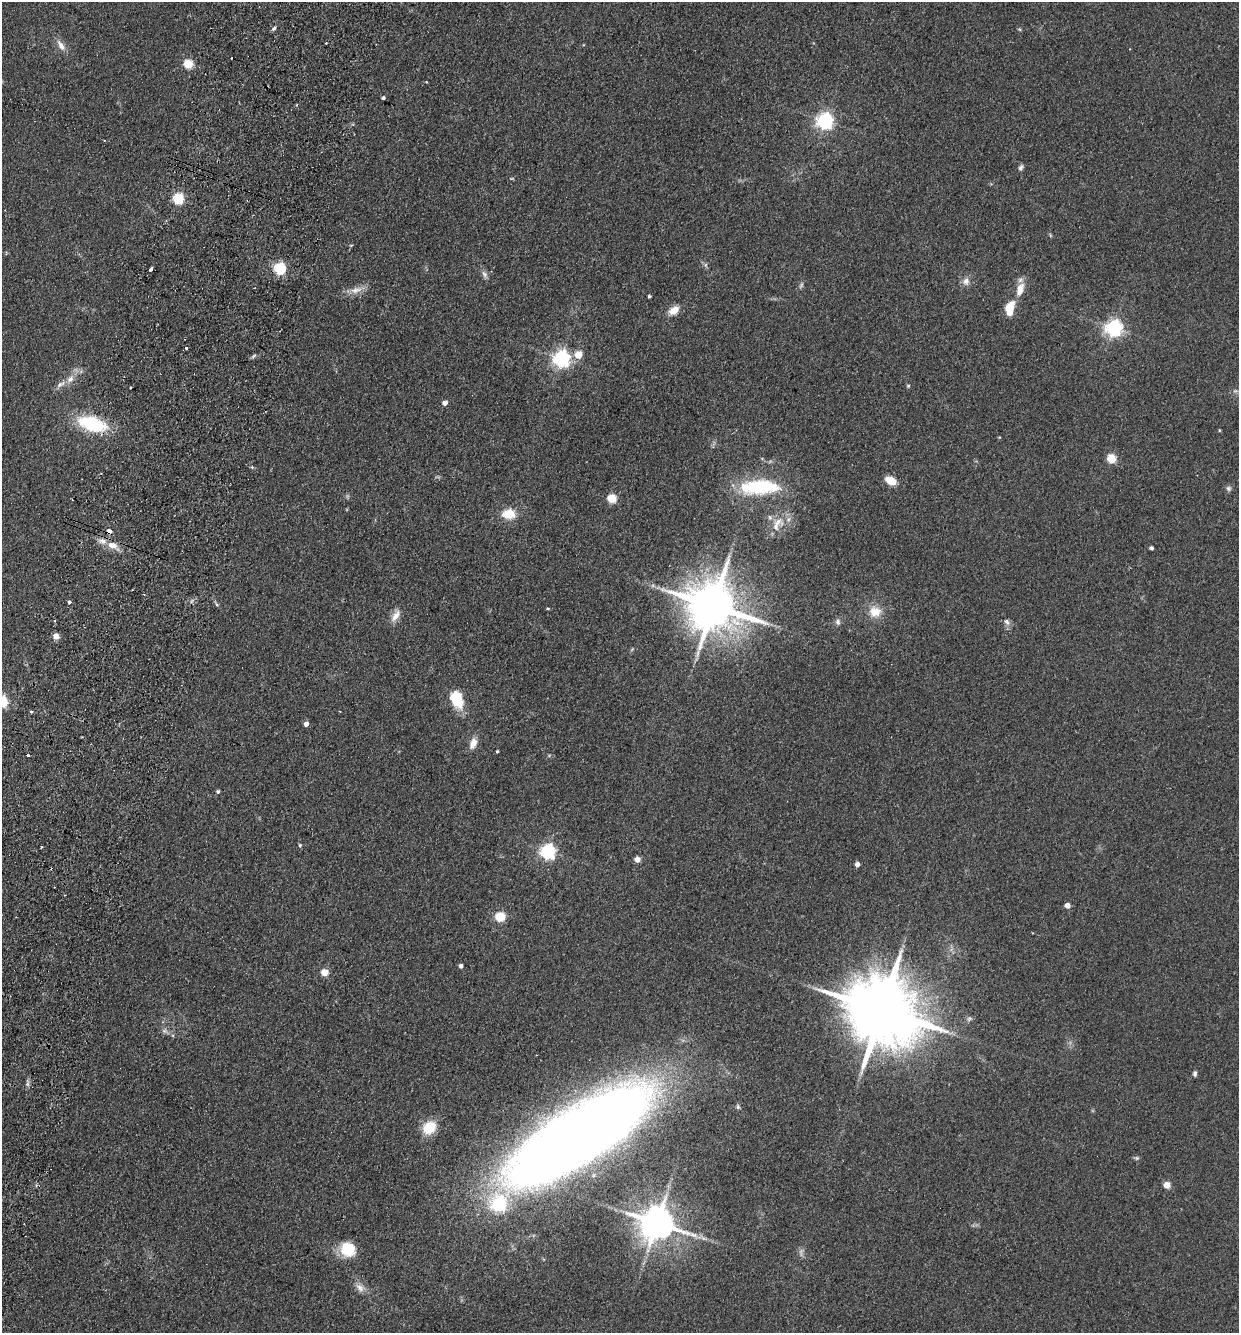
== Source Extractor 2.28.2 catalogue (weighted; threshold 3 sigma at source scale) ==
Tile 7 of 4 x 4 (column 3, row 2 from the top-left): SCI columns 2791-4027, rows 2685-4015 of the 5452 x 5368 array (HDU 1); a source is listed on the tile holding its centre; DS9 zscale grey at full resolution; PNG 1241 x 1335 px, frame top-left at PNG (2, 2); no overlay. Shown black and unused: <1% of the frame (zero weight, under 2 of 3 exposures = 3% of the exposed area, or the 3 px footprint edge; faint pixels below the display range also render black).
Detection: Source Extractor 2.28.2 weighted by HDU 2 'WHT'; one run over the whole footprint, this tile lists its part. Background 0.15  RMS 0.011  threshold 0.0505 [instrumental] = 3 sigma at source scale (4.5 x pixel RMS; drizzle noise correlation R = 1.50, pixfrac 1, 0.05/0.05 arcsec/px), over >= 5 px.
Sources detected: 89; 2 too faint to see at this stretch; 5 cosmic-ray / hot-pixel residue — not listed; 2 inside a brighter listed object's ellipse — not listed separately; the other 80 listed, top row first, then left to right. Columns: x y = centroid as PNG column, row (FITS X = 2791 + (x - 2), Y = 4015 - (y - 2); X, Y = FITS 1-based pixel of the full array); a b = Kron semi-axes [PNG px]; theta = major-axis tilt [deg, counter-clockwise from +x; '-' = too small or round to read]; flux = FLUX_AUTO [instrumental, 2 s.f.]
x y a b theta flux
274 28 7 4 42 2.2
1019 29 5 4 - 1.3
61 45 15 8 -58 8.6
231 58 3 2 - 0.82
188 64 5 5 - 57
426 82 3 3 - 0.97
383 98 4 3 - 2.3
825 121 6 6 - 400
1021 167 7 5 62 2.9
512 178 5 3 - 1
178 199 5 5 - 110
1050 235 6 3 -72 1.3
706 265 7 4 -72 2.1
151 269 4 3 - 6.2
280 269 5 5 - 140
484 274 10 6 -60 4.1
966 281 12 9 75 6.8
801 285 9 5 60 2.3
1020 289 17 9 72 15
356 290 19 9 12 11
649 296 3 3 - 1.7
1010 308 15 9 80 24
674 310 12 8 34 12
1114 328 6 6 - 420
186 348 3 3 - 2.8
578 355 5 5 - 27
561 359 6 6 - 420
70 379 11 8 42 7.4
60 384 14 7 28 6.3
908 386 5 5 - 1.3
445 403 5 4 - 6.5
92 424 29 14 -16 75
1219 430 5 3 - 0.93
1111 459 5 5 - 57
891 480 10 7 -25 18
760 487 46 17 1 87
1228 488 7 7 - 3
611 498 5 5 - 54
509 514 15 10 -2 21
776 526 22 14 65 19
109 531 5 5 - 7.7
112 545 14 9 -14 12
1151 548 4 3 - 2.7
69 602 3 3 - 11
217 605 6 4 -20 1.6
713 606 16 13 -22 5900
548 609 3 3 - 3.7
875 612 15 13 6 18
395 616 19 8 58 9.3
55 621 3 3 - 2.3
838 622 9 7 -88 3.8
1007 622 10 6 -56 4.4
56 636 4 4 - 15
632 649 6 4 56 1.3
457 699 22 14 -68 30
31 711 4 3 - 1.7
306 724 5 4 - 5.8
473 743 14 8 70 9.7
497 751 3 3 - 1.2
218 792 4 4 - 2.2
300 845 5 4 - 1.6
41 847 3 3 - 3.1
548 852 6 6 - 290
637 859 4 4 - 12
857 864 4 4 - 6.7
1067 905 4 4 - 10
500 917 5 5 - 73
461 966 4 4 - 4.4
324 972 5 5 - 32
881 1010 23 16 -23 13000
969 1019 7 4 45 2.2
164 1031 7 7 - 3.6
1195 1073 7 4 89 2.6
738 1107 7 5 -75 2.1
429 1127 14 12 45 28
581 1134 123 39 32 2300
1167 1185 5 4 - 22
657 1223 10 9 - 2900
348 1249 17 16 - 31
360 1288 15 9 -49 8.3
Overlapping masked pixels (flux is a lower limit): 1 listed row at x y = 109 531